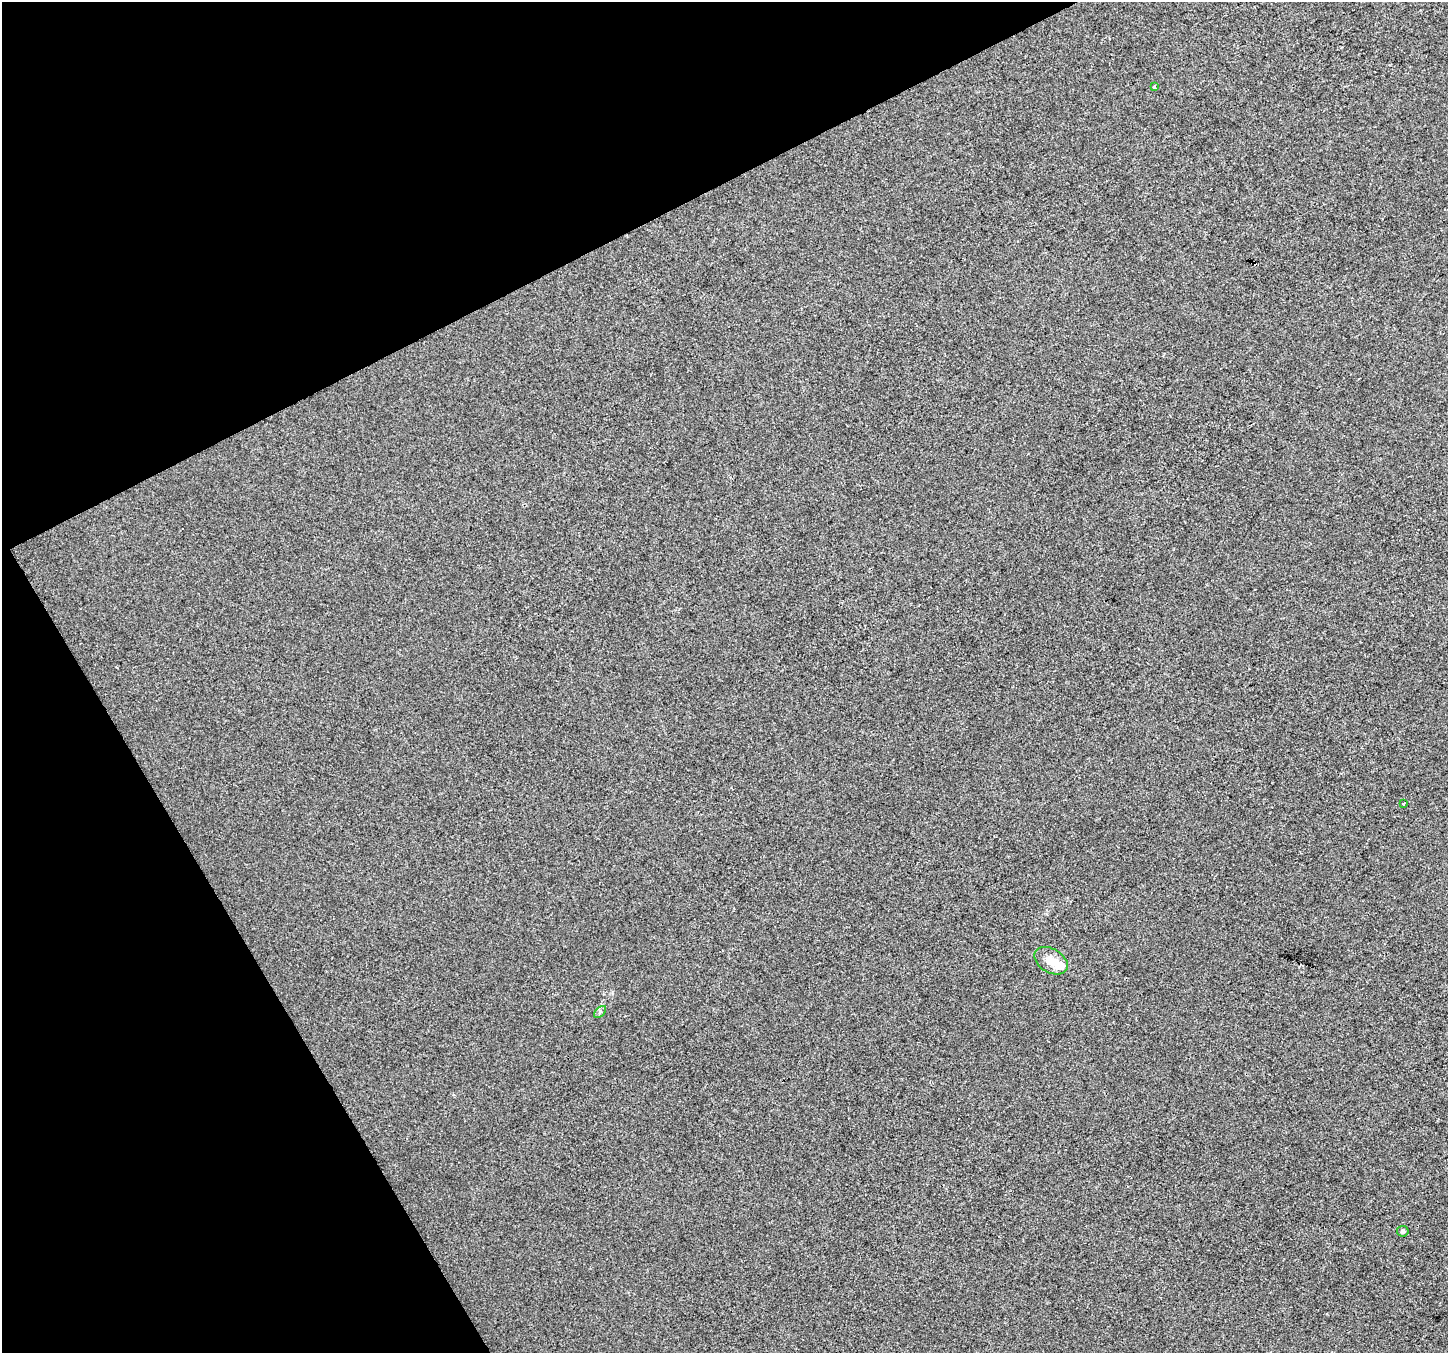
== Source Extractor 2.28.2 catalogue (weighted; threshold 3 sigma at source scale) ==
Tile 5 of 4 x 4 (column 1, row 2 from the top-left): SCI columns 3-1448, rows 2867-4217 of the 5787 x 5673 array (HDU 1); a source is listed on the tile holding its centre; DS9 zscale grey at full resolution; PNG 1450 x 1355 px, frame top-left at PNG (2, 2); each listed source drawn as its Kron ellipse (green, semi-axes under 4 px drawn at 4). Shown black and unused: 25% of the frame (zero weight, under 2 of 3 exposures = <1% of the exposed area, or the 3 px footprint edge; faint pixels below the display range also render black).
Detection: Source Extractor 2.28.2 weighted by HDU 2 'WHT'; one run over the whole footprint, this tile lists its part. Background -4.23e-04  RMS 0.0056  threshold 0.0253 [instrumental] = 3 sigma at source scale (4.5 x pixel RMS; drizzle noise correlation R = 1.50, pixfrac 1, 0.0396/0.0396 arcsec/px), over >= 5 px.
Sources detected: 7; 1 inside a brighter object's white glare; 1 cosmic-ray / hot-pixel residue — neither listed nor drawn; the other 5 listed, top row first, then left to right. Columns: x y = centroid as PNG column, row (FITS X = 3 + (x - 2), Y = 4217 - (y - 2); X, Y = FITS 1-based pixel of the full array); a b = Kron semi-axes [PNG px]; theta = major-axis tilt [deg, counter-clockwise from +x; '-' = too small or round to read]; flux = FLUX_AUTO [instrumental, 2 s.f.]
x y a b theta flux
1154 87 3 3 - 0.94
1403 804 3 3 - 0.54
1051 961 18 12 -31 9.3
600 1012 7 4 46 1
1403 1231 6 5 - 1.5